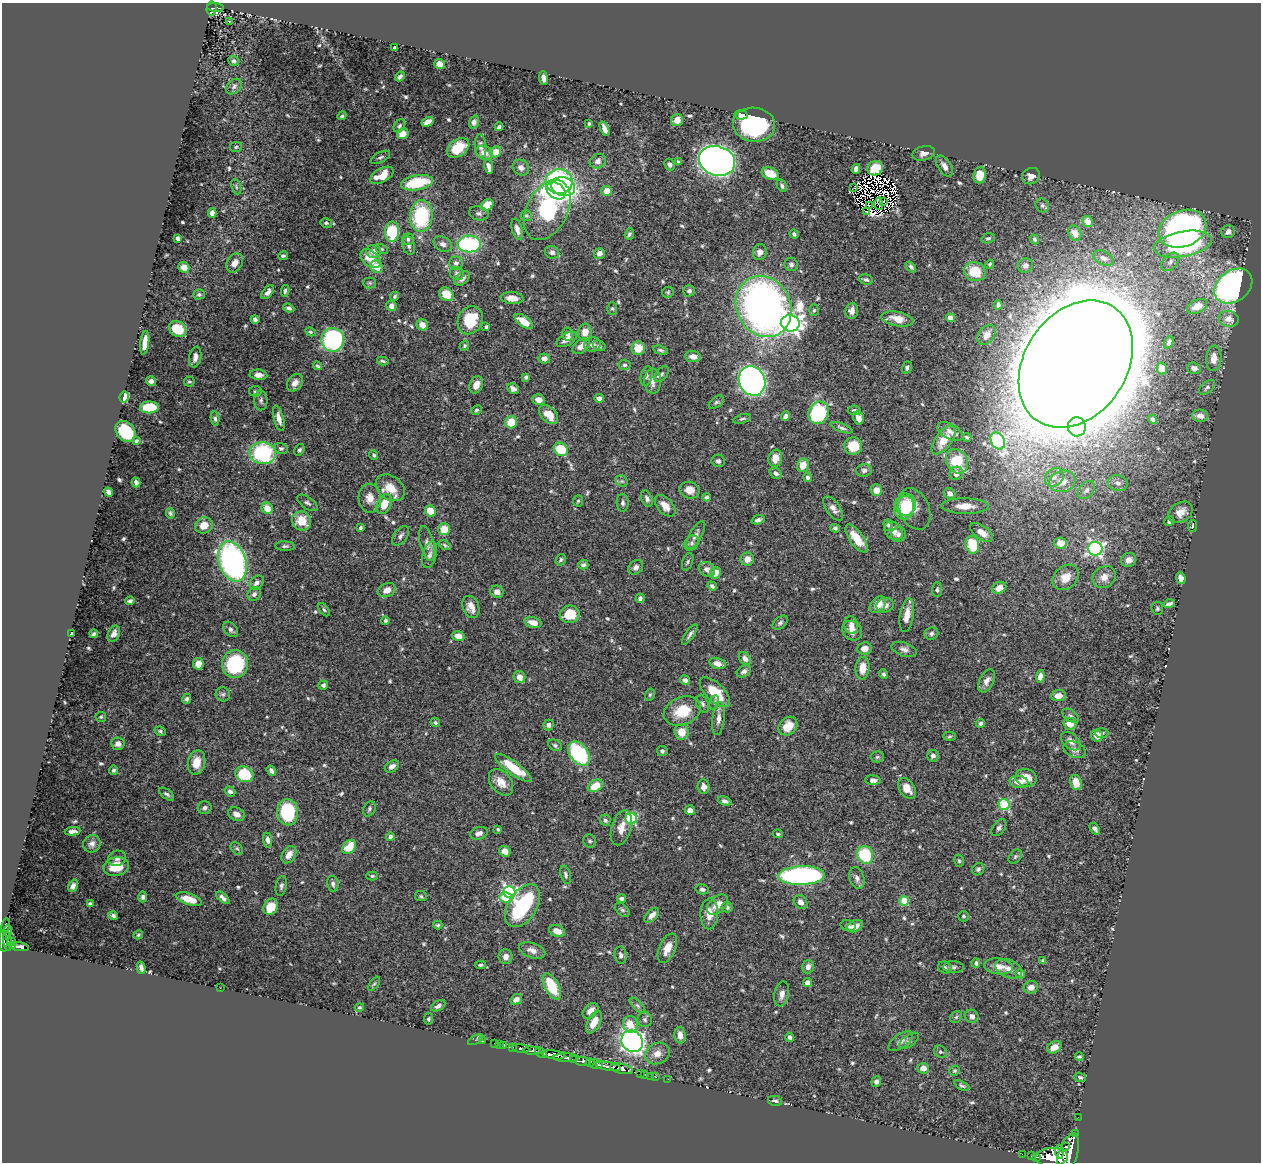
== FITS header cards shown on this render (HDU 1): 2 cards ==
NAXIS1  =                 1259
NAXIS2  =                 1160

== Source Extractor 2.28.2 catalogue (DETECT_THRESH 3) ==
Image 1259 x 1160 px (HDU 1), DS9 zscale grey, 1 PNG px = 1 image px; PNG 1263 x 1164 px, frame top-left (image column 1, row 1160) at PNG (2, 3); each listed source drawn as its Kron ellipse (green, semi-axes under 4 px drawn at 4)
Background 0.457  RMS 0.013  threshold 0.0399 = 3 sigma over >= 5 px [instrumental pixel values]
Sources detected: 661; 9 with non-positive FLUX_AUTO (blend fragments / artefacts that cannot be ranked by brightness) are neither listed nor drawn; of the other 652, the 500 brightest by FLUX_AUTO listed and drawn (152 fainter detections omitted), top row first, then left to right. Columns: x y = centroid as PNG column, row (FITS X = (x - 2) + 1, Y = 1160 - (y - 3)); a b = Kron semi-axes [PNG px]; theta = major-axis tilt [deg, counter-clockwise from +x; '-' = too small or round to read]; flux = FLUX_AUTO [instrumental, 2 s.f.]
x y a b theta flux
216 7 8 4 -4 120
212 8 7 5 86 110
229 21 3 2 - 2.4
395 48 4 4 - 6.1
234 61 6 5 - 2.1
440 64 5 5 - 7
400 76 5 4 - 2.1
543 78 7 4 -84 4.4
234 86 9 6 47 2.4
741 115 6 4 -12 3
342 116 4 3 - 1.4
677 120 6 6 - 8.6
428 122 6 4 29 5.9
474 122 6 5 - 3
589 123 4 4 - 1.6
754 125 21 17 -7 96
399 126 7 5 57 1.8
499 127 4 3 - 2.1
605 129 8 4 -66 6
403 134 6 5 - 8.2
481 146 12 6 -86 4.5
236 147 6 5 - 1.4
458 148 12 8 35 20
496 152 6 5 - 12
484 153 9 6 -25 6.3
924 153 11 7 13 5.3
380 157 10 5 27 2.1
598 161 8 7 - 4.3
678 161 4 3 - 1.4
717 161 18 14 -17 790
670 165 6 5 - 2.9
944 166 12 6 -58 4.8
489 167 7 4 -79 4.7
521 167 9 7 -39 4.2
875 168 8 7 - 21
856 169 5 4 - 3.6
770 173 8 6 -19 16
382 175 13 7 30 16
979 175 8 6 84 14
1031 176 9 8 - 6.2
559 182 13 12 - 110
417 183 16 7 9 50
782 186 6 4 -58 2.2
236 187 8 4 -72 1.7
563 187 12 9 -15 83
854 188 3 2 - 4.2
556 191 10 7 -35 56
606 191 5 5 - 11
883 201 3 2 - 1.6
879 204 6 3 -90 1.5
487 205 7 5 34 18
869 205 2 2 - 1.4
1042 205 7 6 - 2.1
547 210 32 20 62 190
866 211 3 2 - 4.1
212 213 5 4 - 4.3
479 213 10 7 -11 3
421 216 16 11 86 70
526 216 6 5 - 1.5
1088 222 6 5 - 5
326 223 6 4 -14 1.7
517 229 11 5 -75 5.2
1182 229 24 18 21 380
392 232 10 7 86 42
1228 232 7 6 - 4.7
1075 233 8 6 -61 6.5
629 234 6 4 69 1.9
794 234 5 3 - 2
178 238 4 3 - 2.2
988 238 7 5 18 1.7
408 239 6 6 - 2.5
1034 239 5 4 - 1.6
443 244 9 7 -27 3.9
469 244 12 8 -1 100
1183 244 29 12 10 150
409 245 9 6 -73 2.9
381 249 7 4 -27 1.5
374 251 7 6 - 8.1
552 252 7 6 - 3
760 252 8 6 69 5
599 253 5 5 - 4.9
283 256 5 3 - 1.9
1103 258 11 6 -26 4.5
371 259 11 7 -41 16
1170 262 11 7 47 4.7
235 263 10 7 59 6.8
456 263 7 6 - 2.9
791 264 7 6 - 2.8
990 264 5 4 - 1.4
1025 265 8 7 - 4.8
184 267 6 5 - 6.1
377 267 6 5 - 15
911 267 6 4 -49 2.6
975 272 11 9 -22 22
457 273 7 6 - 2.5
462 278 9 5 41 4.1
866 280 7 5 -18 2.2
370 283 6 5 - 1.6
1233 286 21 15 37 280
285 291 6 4 81 1.9
689 291 6 5 - 2.6
268 292 8 4 51 4.1
668 292 6 5 - 1.5
446 294 7 6 - 17
199 295 6 5 - 2.2
395 296 5 4 - 1.4
512 298 11 6 -6 8.2
998 305 4 3 - 2.2
391 306 5 5 - 5.6
764 306 31 27 -62 550
1197 306 11 6 25 6.7
289 308 6 4 -22 2.3
612 308 6 5 - 1.5
814 310 6 5 - 1.4
852 311 8 6 84 5.7
950 318 5 4 - 5.2
255 319 4 3 - 2.5
897 319 16 7 -10 15
1229 319 10 8 -13 6.6
470 320 14 12 64 29
524 321 11 5 -36 13
790 323 9 8 - 400
422 325 6 5 - 9.2
486 327 3 3 - 1.9
178 329 9 7 -31 22
310 332 5 4 - 1.6
585 332 8 7 - 10
568 334 6 5 - 2.5
987 335 11 7 53 5.7
567 339 11 6 30 6
333 340 12 11 - 150
1169 342 6 4 64 1.7
145 343 12 4 83 11
593 345 8 7 - 3.8
464 346 5 4 - 1.5
581 346 10 6 37 8.2
599 346 6 5 - 2
638 348 7 7 - 14
661 350 8 4 -15 2
195 357 10 6 79 5
693 357 8 5 -7 5.9
544 358 6 5 - 5.6
1214 358 13 7 86 7.8
383 361 5 3 - 1.6
1076 364 69 51 56 11000
624 365 6 5 - 1.9
318 366 4 4 - 1.4
907 367 6 4 71 2.4
1162 368 6 5 - 6.8
1194 368 7 5 -17 4.4
662 374 9 5 50 2.1
258 375 9 5 -4 4.7
646 376 10 5 77 2.2
526 377 4 3 - 2.1
151 381 5 5 - 3.3
189 381 5 5 - 1.6
653 381 12 8 -90 6.4
752 381 15 13 -65 460
295 383 9 7 53 5.7
476 385 9 6 66 6.6
1207 387 9 5 41 2.3
513 389 6 5 - 3.6
255 391 6 5 - 1.6
124 397 5 4 - 30
599 398 5 4 - 4.1
261 400 10 6 -90 2.8
539 400 6 5 - 6.6
716 402 9 5 37 2
149 407 9 6 1 36
476 410 6 4 29 1.5
854 410 6 5 - 2.4
818 413 11 10 - 87
549 415 11 7 -44 14
786 416 5 4 - 3.3
1200 416 8 6 -7 7
279 418 13 5 -75 6.4
858 418 6 5 - 5.2
215 419 7 4 -84 2.3
742 419 9 4 17 1.8
1153 419 5 4 - 2.1
511 422 6 6 - 21
1077 427 9 9 - 86
842 428 11 4 -20 2.6
126 431 11 9 -49 43
950 432 14 7 -29 4.4
967 437 4 3 - 1.6
943 440 16 8 53 15
136 441 4 3 - 1.6
998 441 9 6 -61 130
853 446 9 8 - 23
281 448 7 5 -13 2.1
561 449 7 6 - 30
299 450 6 4 56 2.2
263 453 13 11 -6 95
374 455 5 4 - 1.5
775 458 8 7 - 9.5
718 461 6 6 - 2.4
957 461 13 10 -57 31
803 465 7 6 - 12
864 470 8 6 4 2.6
776 473 6 5 - 3.3
956 473 7 6 - 4.6
807 477 4 4 - 2.3
1054 477 10 8 44 5.6
622 481 6 5 - 1.6
1062 481 13 10 16 13
136 482 5 4 - 3.1
1118 483 10 7 -16 4.1
390 488 16 11 -37 15
690 490 10 8 -14 7.9
876 490 6 5 - 8.5
1086 490 10 7 48 3.4
108 492 4 4 - 4.2
950 493 6 5 - 4.1
707 497 4 3 - 2.9
370 498 14 11 -88 9.3
647 498 8 5 -68 2.9
578 501 5 5 - 1.5
307 503 12 6 -35 2.8
623 503 9 6 -87 2.6
384 504 10 7 63 16
906 504 11 10 - 21
665 506 13 7 -48 9.4
965 506 24 7 -1 11
267 508 6 5 - 13
833 508 14 7 -54 5.4
904 508 12 9 76 23
914 509 22 15 -65 14
430 511 6 5 - 12
1181 512 13 9 32 9.4
170 513 5 4 - 1.6
758 520 7 4 17 2.8
302 521 10 9 - 18
1169 521 5 4 - 2.2
204 525 9 8 - 12
888 525 6 4 -73 1.6
1192 526 6 4 82 1.5
360 528 4 3 - 1.8
835 528 5 4 - 1.8
444 529 6 5 - 19
893 531 10 8 -47 5.3
982 532 13 6 -36 6.5
696 535 15 6 60 4.8
898 535 8 7 - 3.2
400 536 11 6 51 3.4
856 538 16 7 -54 18
427 543 18 7 -76 5.4
692 543 8 6 54 2.4
1060 543 6 5 - 11
445 545 6 4 -32 1.5
972 545 9 6 -79 31
285 546 10 4 -3 2.2
1095 549 7 7 - 220
430 555 14 6 74 4.5
747 559 7 6 - 7.6
561 560 6 5 - 2
1129 560 7 7 - 6.7
232 561 21 13 -71 270
688 562 9 5 70 1.9
583 565 5 5 - 2.5
636 567 8 6 41 3.4
707 569 8 7 - 4.8
715 573 6 5 - 8.3
1066 577 14 11 40 11
1104 577 12 10 37 8.9
1181 578 6 4 -70 4.2
257 583 8 6 45 3.6
712 586 5 4 - 2.4
999 588 7 5 27 8.9
387 590 9 6 27 8.1
937 590 7 5 87 1.8
497 592 6 6 - 4.4
254 594 7 6 - 2.9
640 598 5 4 - 2.6
130 601 5 4 - 2.2
1169 604 6 3 17 2.9
878 605 9 7 47 9.8
885 605 9 7 15 5.3
471 607 11 8 -69 6.8
1157 608 7 5 -88 1.7
324 610 7 4 -52 1.7
570 614 10 9 - 24
907 615 17 7 80 10
385 620 4 4 - 1.5
533 623 9 5 -15 9.9
780 623 9 5 40 2.5
851 625 9 7 -78 6.1
231 629 9 6 -50 3.3
852 631 10 9 - 7.3
931 633 7 6 - 2.5
71 634 4 3 - 3
94 634 4 3 - 1.9
114 634 8 6 66 5.7
690 634 12 4 56 2.7
458 636 6 5 - 8.3
865 648 7 6 - 6.8
904 649 13 6 -19 4.1
745 659 7 5 -51 4.8
717 663 8 5 -17 7.9
198 664 5 5 - 8.4
235 664 14 13 - 67
863 668 11 7 84 13
744 671 8 5 33 3.2
884 674 4 4 - 1.6
1040 676 6 4 82 5
519 677 6 5 - 7
685 680 5 4 - 3.2
987 681 12 7 63 5
323 685 5 4 - 3
715 692 19 9 -45 28
223 694 7 7 - 2.3
650 694 6 4 74 1.6
1058 696 7 5 6 8.6
187 699 5 4 - 2
714 702 7 5 77 1.9
703 704 9 6 -64 2.7
682 711 19 14 22 25
1071 716 9 5 -35 2.5
101 717 5 5 - 1.4
718 719 16 6 83 6
435 722 5 4 - 1.7
981 723 4 4 - 2.7
1070 724 6 6 - 11
548 725 5 5 - 3.5
788 726 10 8 44 15
160 731 6 4 -22 1.7
681 732 8 7 - 13
1102 733 6 5 - 2
950 736 6 4 3 1.4
1097 736 6 5 - 8.5
1071 741 11 7 -40 4.5
118 744 7 6 - 5.1
555 745 7 5 -29 2
1075 750 12 7 -22 5.1
662 751 5 5 - 2.1
579 753 13 9 -51 74
933 756 6 5 - 3.6
877 757 6 5 - 1.7
196 762 12 8 77 12
392 766 8 5 33 4.8
513 768 22 6 -36 26
113 770 4 4 - 2
271 771 5 4 - 3.3
245 774 9 7 -23 42
1026 778 11 8 -15 13
873 780 7 5 -4 3.4
501 782 15 10 -52 10
1019 782 9 6 -9 8.5
1076 782 7 5 -73 12
595 786 8 5 29 16
704 787 7 6 - 5
907 788 11 7 -54 9.3
230 791 6 4 -37 2.2
167 794 9 4 -39 2.4
725 801 7 4 -19 3
1004 805 6 5 - 76
205 808 7 6 - 2.7
369 809 8 5 65 2.1
690 810 5 4 - 5.7
287 812 13 10 -86 69
236 814 8 6 -27 4.8
631 818 6 5 - 90
605 820 6 5 - 2.7
621 828 18 9 74 9.3
999 828 9 6 55 2.5
498 829 3 3 - 1.6
1095 829 6 3 -54 2.4
73 831 8 4 4 3.6
479 833 9 6 19 4.5
778 834 5 3 - 1.5
390 837 4 4 - 3.4
268 840 7 4 -81 3.6
590 841 7 6 - 2.1
92 844 9 8 - 4.4
349 847 8 6 48 19
237 848 7 5 -47 1.8
505 851 6 5 - 6.5
289 855 9 6 57 8.7
865 855 9 8 - 47
1015 856 8 5 50 1.8
117 858 9 7 18 3.7
959 861 6 4 -74 1.4
116 867 13 9 10 18
978 869 7 5 47 2.2
566 875 9 5 -74 2.2
372 876 6 4 -1 1.5
801 876 23 9 2 250
857 878 11 7 -74 4.1
333 884 8 5 -79 2.8
73 886 6 4 70 3.3
281 886 10 5 78 2.6
702 889 6 5 - 2.3
509 892 6 5 - 200
421 896 6 5 - 1.4
143 897 5 4 - 2.5
506 897 6 5 - 15
223 898 8 4 -42 3.8
189 899 13 5 -18 15
621 899 4 4 - 3.2
904 901 5 4 - 33
801 902 7 6 - 4.4
90 903 4 3 - 2
718 905 12 7 43 10
523 906 23 14 58 110
271 907 8 7 - 17
727 907 5 5 - 2.5
622 910 8 5 -44 2
709 914 15 8 88 11
113 915 5 4 - 2.7
652 915 9 5 47 4.8
964 916 5 5 - 1.7
438 925 4 3 - 1.5
848 925 7 5 -14 2.2
6 926 7 3 80 49
855 926 9 5 25 9.1
8 931 6 3 89 24
557 931 8 5 -18 6.8
138 935 5 4 - 1.4
3 941 10 3 -86 380
7 941 10 4 -82 280
12 942 4 3 - 28
12 946 3 3 - 130
19 947 9 3 -7 230
667 948 15 8 66 12
532 950 13 7 -19 6.3
621 955 8 6 -82 3.1
505 957 7 7 - 5.4
1043 960 4 4 - 1.5
976 963 5 4 - 2.3
480 965 5 4 - 1.6
998 966 14 8 -6 9.1
808 967 7 5 73 4.6
953 967 10 6 -2 2.5
141 968 6 4 -75 3.5
945 968 7 5 -29 2
1009 969 14 9 -23 6.3
1020 974 5 4 - 2.9
808 983 4 4 - 7.8
374 984 8 4 53 1.6
552 986 14 7 -63 35
1031 987 7 6 - 6.8
220 988 2 2 - 1.5
782 994 12 7 79 5.9
516 999 6 5 - 5.4
637 1005 10 4 -45 2
438 1006 8 4 30 2.8
359 1007 4 4 - 1.4
590 1011 9 6 47 6.3
972 1016 7 6 - 4.5
956 1017 6 5 - 1.7
428 1019 6 4 79 1.6
645 1020 7 7 - 2.4
594 1022 12 6 62 12
630 1024 8 7 - 14
680 1035 8 5 -85 7.6
790 1037 4 4 - 2.7
476 1040 8 3 29 5.8
482 1041 3 2 - 13
632 1041 11 10 - 330
900 1041 14 7 36 4.8
909 1041 12 5 35 2.5
494 1043 2 2 - 8.8
499 1044 2 2 - 6.4
504 1045 4 3 - 50
513 1047 3 2 - 49
1054 1047 7 5 31 9.5
521 1049 8 3 -9 190
532 1051 9 4 -6 740
940 1052 7 5 -41 1.6
541 1053 6 3 -45 330
657 1053 13 10 27 7.9
554 1055 11 4 -7 1500
1079 1057 4 3 - 1.4
566 1058 12 4 0 380
574 1060 4 3 - 220
583 1062 8 3 -6 440
590 1063 4 3 - 62
596 1064 7 5 -8 78
608 1066 13 4 -11 930
923 1068 6 5 - 6.2
621 1069 12 5 -13 970
954 1071 5 4 - 1.5
640 1073 3 2 - 18
644 1074 3 2 - 10
650 1076 2 2 - 9.6
656 1077 2 2 - 9.2
1080 1077 6 4 -21 1.8
668 1079 2 2 - 11
876 1082 5 4 - 3.2
962 1086 8 4 -28 1.6
775 1101 7 5 -13 2.7
1078 1117 2 2 - 6
1075 1133 2 2 - 7.9
1066 1147 4 3 - 160
1059 1152 7 3 -87 550
1022 1154 2 2 - 7.6
1068 1154 22 9 72 3100
1032 1156 3 2 - 19
1037 1157 3 2 - 12
1052 1157 16 9 3 2800
At the frame edge (FLAGS 8, measured only in part): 2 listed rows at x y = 3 941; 1068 1154
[152 fainter detections neither listed nor drawn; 9 non-positive-flux detections neither listed nor drawn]